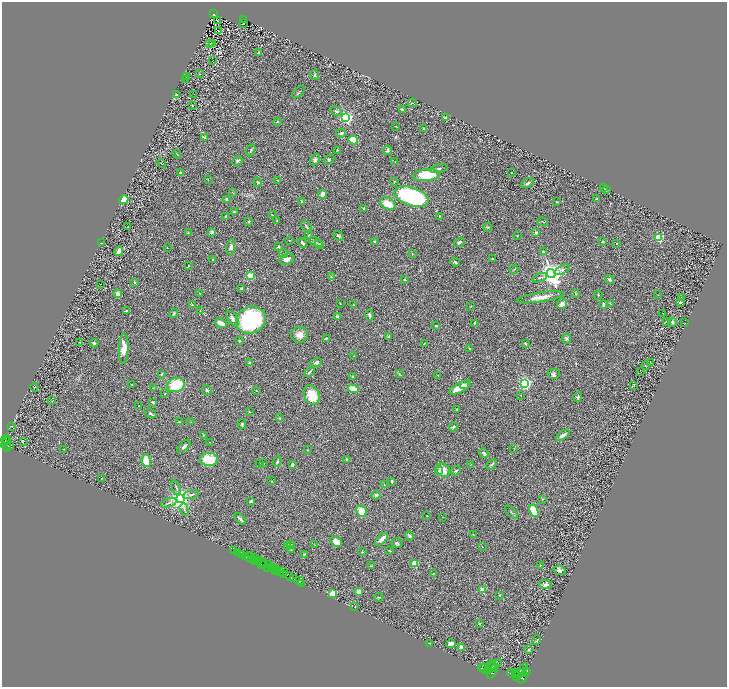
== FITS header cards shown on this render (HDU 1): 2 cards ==
NAXIS1  =                 1450
NAXIS2  =                 1369

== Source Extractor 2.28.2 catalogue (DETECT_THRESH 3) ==
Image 1450 x 1369 px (HDU 1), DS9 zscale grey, zoomed out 1/2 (1 PNG px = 2 x 2 image px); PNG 729 x 689 px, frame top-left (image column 2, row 1369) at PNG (2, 2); each listed source drawn as its Kron ellipse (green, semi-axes under 4 px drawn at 4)
Background 0.424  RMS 0.028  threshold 0.0854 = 3 sigma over >= 5 px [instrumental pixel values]
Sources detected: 333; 34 cannot appear on this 1/2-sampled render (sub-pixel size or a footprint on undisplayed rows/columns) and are neither listed nor drawn; the other 299 listed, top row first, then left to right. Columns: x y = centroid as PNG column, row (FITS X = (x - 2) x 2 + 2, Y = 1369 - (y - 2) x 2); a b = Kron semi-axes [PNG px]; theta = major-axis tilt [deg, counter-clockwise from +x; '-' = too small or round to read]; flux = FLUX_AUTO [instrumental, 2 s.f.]
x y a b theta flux
213 14 3 3 - 61
244 19 2 2 - 43
218 20 2 1 - 2.9
244 24 2 1 - 1
218 31 2 2 - 31
209 43 2 1 - 2.5
212 43 3 2 - 4.2
259 52 4 3 - 7.4
212 61 2 1 - 2
199 74 2 2 - 1.9
315 75 5 3 - 6.7
187 77 2 2 - 5.9
185 79 2 2 - 2.3
299 92 7 2 42 5.7
194 94 2 1 - 1.3
176 95 3 2 - 4.7
412 103 4 2 - 4.4
192 105 3 2 - 1.7
402 110 3 3 - 6.7
336 111 6 4 -29 9.9
346 118 3 3 - 1300
445 118 2 2 - 67
277 122 4 3 - 4.1
396 126 2 2 - 1.8
424 128 3 2 - 3.6
341 133 5 3 - 9.1
205 137 4 3 - 7.4
353 140 5 4 - 150
251 150 6 3 68 7.2
337 150 2 2 - 3.4
388 150 5 4 - 8.2
177 154 4 2 - 3.1
329 159 6 4 46 7.9
315 160 6 4 57 15
237 161 5 3 - 8.2
395 162 3 2 - 2.9
161 164 4 1 - 2.2
439 168 9 3 12 9.7
181 172 2 2 - 10
512 173 2 1 - 1.5
426 175 13 6 5 190
208 179 2 1 - 3.3
278 181 3 2 - 2.9
394 181 2 2 - 2.5
257 182 4 3 - 5.7
527 183 7 3 25 11
604 188 3 2 - 2.6
607 189 3 2 - 3
233 192 3 2 - 2.3
322 194 4 3 - 30
411 197 18 9 -18 690
227 199 4 3 - 10
597 199 2 2 - 5.5
124 200 5 3 - 130
302 201 3 3 - 5.7
557 202 3 2 - 3.5
388 204 8 5 -31 81
364 208 3 3 - 6
234 212 3 2 - 4.6
273 215 3 1 - 1.6
226 216 3 3 - 8.8
439 216 3 2 - 3.7
249 221 4 3 - 5.5
277 221 3 2 - 2.1
543 222 5 2 - 3.4
128 227 2 2 - 3.2
306 227 7 2 -51 5.4
488 227 4 3 - 4.8
212 232 4 3 - 9.6
188 233 2 2 - 5.4
536 233 2 2 - 39
309 235 3 2 - 2.8
338 236 6 3 -38 7.2
517 236 2 2 - 2.5
658 237 3 3 - 420
289 240 3 2 - 2.6
374 241 3 2 - 4.7
316 242 7 3 -29 8.6
459 242 6 4 34 13
602 242 3 2 - 6.6
102 243 3 2 - 2.2
302 243 5 2 - 13
616 243 2 1 - 2.7
319 244 5 3 - 4.7
231 247 7 4 80 21
278 247 2 2 - 24
167 248 2 1 - 1.5
119 251 5 3 - 35
544 252 2 2 - 54
284 254 5 2 - 4.5
412 254 3 2 - 2.1
287 259 7 5 19 27
493 259 3 2 - 5.1
212 260 3 2 - 7.4
455 262 5 3 - 6.9
188 266 2 2 - 3.5
514 269 4 2 - 3.5
562 270 8 4 26 16
551 273 4 4 - 5600
250 275 3 2 - 190
331 277 3 2 - 4.2
540 278 7 2 21 7.2
404 279 2 2 - 6.2
610 279 5 3 - 11
135 282 3 2 - 5.2
100 284 2 1 - 1.7
241 288 2 2 - 6
199 293 2 2 - 2.6
118 294 4 3 - 21
575 294 3 2 - 3.4
598 295 5 2 - 4.4
658 295 2 2 - 2.1
540 297 24 5 9 51
681 298 2 1 - 2.1
680 302 3 2 - 7
340 303 2 2 - 3
610 303 3 2 - 3
562 304 5 5 - 23
192 305 4 3 - 3.8
354 305 3 2 - 5.6
603 305 4 3 - 9.9
471 306 3 2 - 2.8
126 311 4 2 - 8.8
200 311 2 2 - 2.1
174 313 4 3 - 5.5
663 313 2 1 - 1.4
369 315 5 3 - 13
337 317 2 2 - 39
233 318 9 4 -54 19
251 320 15 13 24 600
666 321 2 2 - 2
672 322 4 3 - 5.8
221 323 6 3 -20 49
474 323 2 2 - 5
685 323 2 1 - 1.3
436 326 2 2 - 5
300 335 8 8 - 38
389 337 3 3 - 7.1
327 338 4 2 - 4.5
567 338 5 4 - 9.4
239 341 2 2 - 13
80 342 2 2 - 2.7
94 343 4 3 - 9.8
424 343 3 2 - 2
525 343 4 3 - 5.8
124 349 15 5 88 79
469 349 3 3 - 7.2
353 356 2 2 - 1.7
650 362 2 1 - 1.5
249 363 3 2 - 17
316 363 6 4 17 13
645 366 2 1 - 1.8
641 371 2 1 - 1.6
310 372 6 3 45 9
161 374 3 3 - 5.3
399 374 3 3 - 3.5
554 374 6 5 - 11
438 375 3 2 - 1.9
353 377 3 3 - 8.9
525 383 3 3 - 1400
132 384 2 2 - 3.2
176 385 9 7 17 180
464 385 5 4 - 11
633 385 3 1 - 3.6
34 387 4 2 - 2.7
460 387 12 5 27 67
153 388 3 2 - 2.1
353 389 6 3 -18 78
207 390 5 3 - 7.6
256 390 2 2 - 1.6
165 394 2 2 - 4.8
312 395 10 7 -65 120
521 395 2 1 - 1.6
578 397 5 3 - 9.5
52 401 2 1 - 1.3
153 402 4 2 - 9
139 406 2 1 - 1.9
456 409 2 2 - 3.4
249 412 3 2 - 2.2
150 414 6 3 -22 10
280 418 2 2 - 4.5
179 422 3 2 - 3.2
191 422 2 2 - 2.9
242 424 5 3 - 9.3
12 426 2 1 - 1.6
453 427 5 3 - 6.7
203 435 3 3 - 4.1
563 435 8 3 36 21
6 439 4 2 - 520
5 441 3 2 - 230
3 442 3 2 - 460
23 442 2 1 - 52
210 442 2 1 - 1.4
7 444 7 2 85 250
9 446 3 2 - 190
184 446 8 4 46 16
514 448 2 2 - 3
64 449 2 1 - 2
307 450 2 2 - 3.4
484 453 5 3 - 14
209 459 9 6 -2 140
346 459 3 3 - 4.6
146 461 6 4 -83 76
277 461 5 3 - 7.1
259 463 3 2 - 1.9
264 463 3 2 - 2.3
492 464 6 3 43 9.1
292 465 3 2 - 16
471 465 3 2 - 2
443 470 7 6 - 54
439 471 4 4 - 7.4
456 471 5 3 - 6.8
102 478 2 1 - 1.5
271 481 3 2 - 3
392 481 4 2 - 9.8
384 485 4 3 - 4.5
176 488 8 2 -69 6.2
191 495 8 3 14 9.2
376 495 4 4 - 20
180 499 4 3 - 4500
543 499 3 2 - 2.6
251 501 3 2 - 9.4
169 503 8 2 18 8.5
184 509 6 3 -73 8.5
361 511 6 5 - 84
534 511 6 4 -63 150
511 512 8 2 -46 6
427 515 2 1 - 2
443 517 2 1 - 1.1
240 519 7 2 -47 14
473 534 3 2 - 2.6
410 536 5 4 - 14
382 539 8 3 44 29
336 542 6 4 -41 57
397 543 6 4 -17 9.4
291 545 3 2 - 10
315 545 3 2 - 2.2
288 546 3 2 - 3.4
482 547 2 2 - 2.1
291 550 3 3 - 2.9
389 550 4 2 - 2.6
234 551 2 1 - 73
362 552 3 2 - 4.8
238 553 2 1 - 140
304 554 3 2 - 4.7
242 555 2 2 - 660
251 556 2 1 - 12
246 557 3 2 - 220
250 557 2 1 - 90
254 558 2 1 - 220
254 560 2 1 - 29
259 560 2 1 - 240
256 561 3 1 - 310
263 562 4 3 - 210
262 564 2 1 - 240
264 564 2 1 - 210
269 564 3 2 - 190
414 564 3 2 - 210
371 566 3 2 - 3.2
540 566 2 2 - 2.1
267 567 3 2 - 320
271 567 2 1 - 320
274 568 4 2 - 540
276 570 2 1 - 87
278 570 3 2 - 410
559 570 6 4 -17 17
280 572 4 1 - 46
284 572 3 1 - 31
284 574 2 2 - 390
433 574 3 2 - 4.9
289 577 4 2 - 530
293 579 3 2 - 79
300 580 3 1 - 120
301 583 2 1 - 12
546 584 6 4 -4 16
482 589 2 2 - 97
358 592 4 3 - 18
333 593 3 2 - 240
499 595 3 3 - 3.9
379 597 4 2 - 4.3
355 607 2 2 - 2.4
479 623 2 2 - 21
537 640 5 2 - 3.4
429 643 3 3 - 3.4
451 643 5 3 - 27
461 647 2 2 - 69
528 650 2 2 - 17
490 666 6 2 44 2200
493 667 11 2 35 2500
483 668 5 2 - 2200
485 669 6 3 -52 6000
492 671 8 4 57 4100
526 671 4 2 - 790
520 672 10 4 54 4200
523 672 3 2 - 1500
513 673 6 2 -12 2600
515 673 3 2 - 1800
516 675 4 2 - 2300
523 677 6 3 65 3500
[34 sub-pixel or undisplayed-footprint detections neither listed nor drawn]